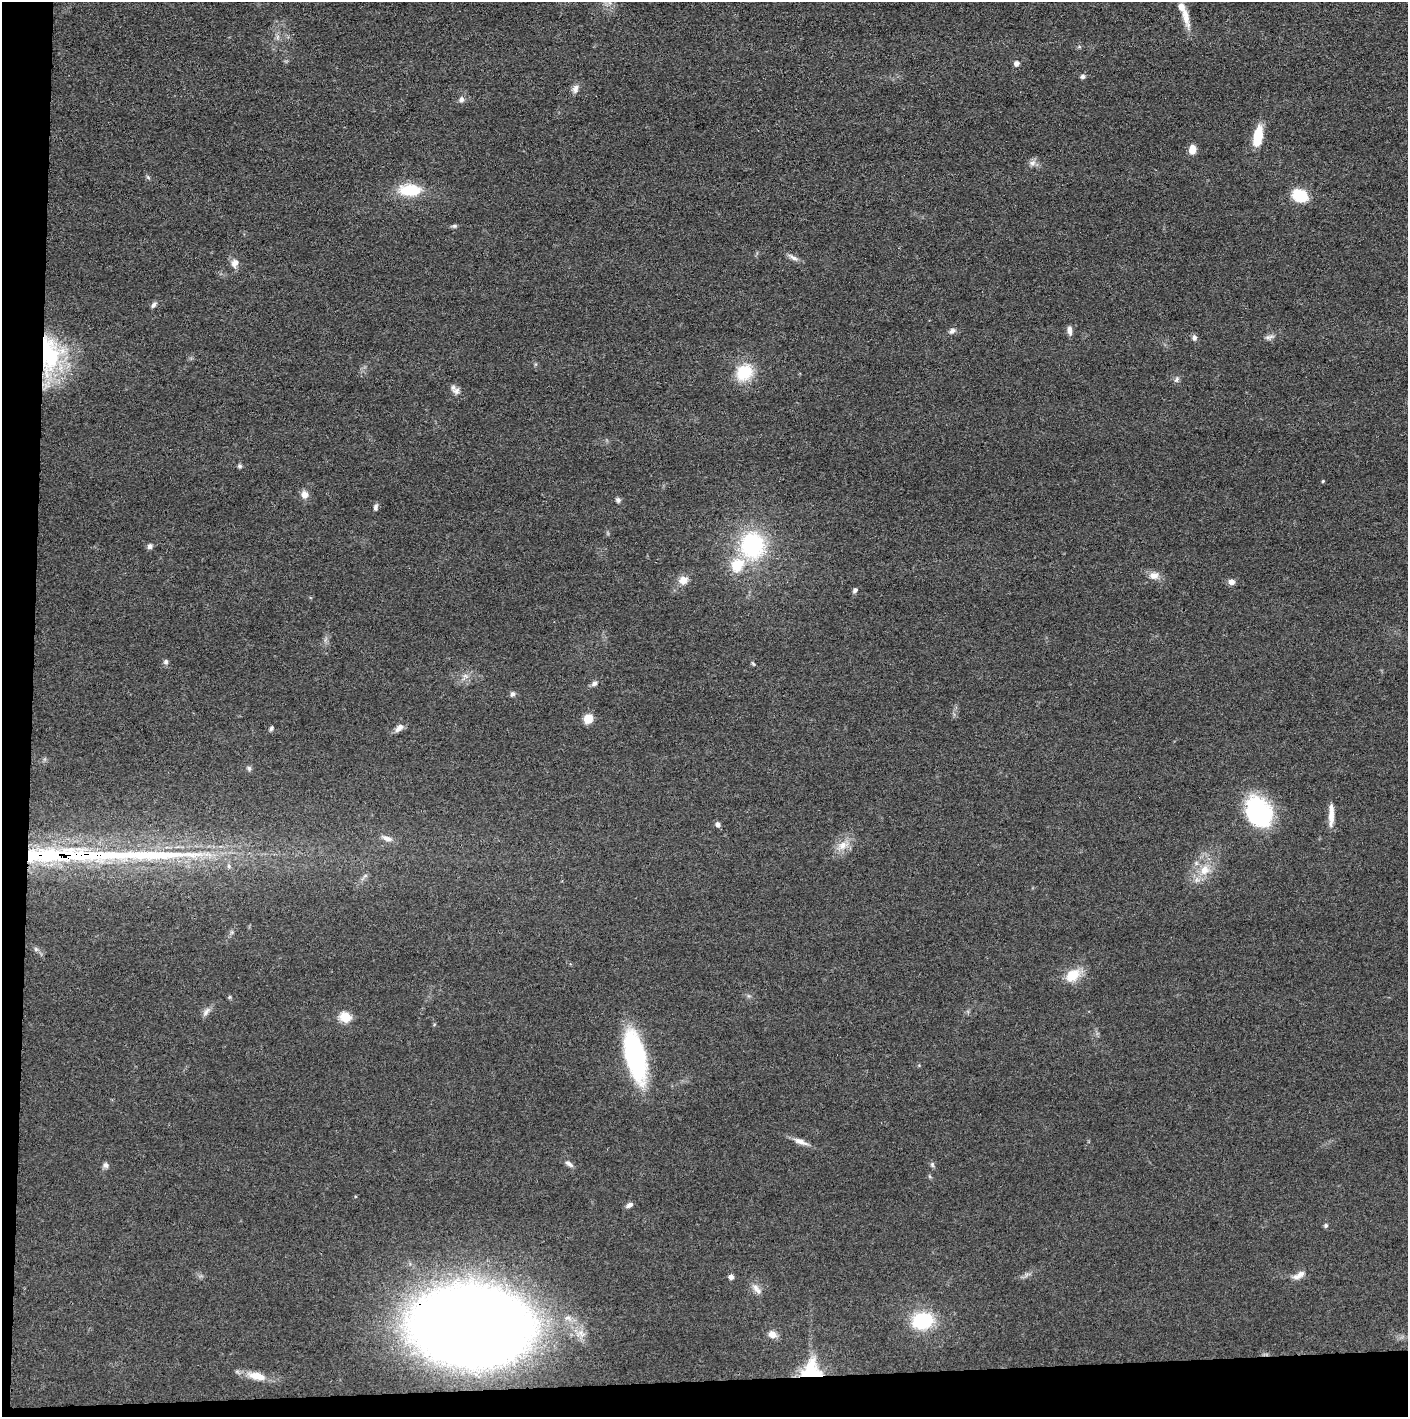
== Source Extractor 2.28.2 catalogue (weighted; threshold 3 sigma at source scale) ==
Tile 7 of 3 x 3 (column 1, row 3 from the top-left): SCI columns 6-1411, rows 6-1420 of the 4228 x 4255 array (HDU 1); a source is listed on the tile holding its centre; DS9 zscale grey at full resolution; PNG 1410 x 1419 px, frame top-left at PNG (2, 2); no overlay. Shown black and unused: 5% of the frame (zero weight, under 3 of 4 exposures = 1% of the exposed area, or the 3 px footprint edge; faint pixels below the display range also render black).
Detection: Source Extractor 2.28.2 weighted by HDU 2 'WHT'; one run over the whole footprint, this tile lists its part. Background 0.0512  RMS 0.0064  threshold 0.0289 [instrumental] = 3 sigma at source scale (4.5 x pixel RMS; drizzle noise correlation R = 1.50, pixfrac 1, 0.05/0.05 arcsec/px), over >= 5 px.
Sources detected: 78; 1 inside a brighter object's white glare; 1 long thin detection or spike segment (spike, bleed or trail) — not listed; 4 inside a brighter listed object's ellipse — not listed separately; the other 72 listed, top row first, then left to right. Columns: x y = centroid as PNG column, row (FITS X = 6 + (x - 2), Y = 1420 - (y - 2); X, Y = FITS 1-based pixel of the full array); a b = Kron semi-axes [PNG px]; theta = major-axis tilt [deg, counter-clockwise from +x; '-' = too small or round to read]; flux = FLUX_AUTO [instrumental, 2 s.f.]
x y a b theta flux
1186 16 30 8 -77 9.7
277 37 7 4 71 1.5
1017 63 5 5 - 3.2
1083 76 7 5 14 1.6
575 89 11 8 78 3.2
461 99 8 7 - 2.2
1258 136 24 9 80 16
1192 149 9 7 84 6.7
1032 163 10 7 16 2.9
148 177 7 4 -46 0.98
410 190 21 11 0 26
1300 196 13 10 -20 26
454 226 7 5 -19 1.1
794 258 13 6 -26 2.9
235 263 13 9 69 4.1
153 305 8 6 58 1.7
1070 330 10 5 -87 3.1
952 331 9 7 46 2.1
1271 337 9 6 7 2.3
1194 338 7 6 - 2.1
50 355 51 27 90 68
744 372 22 19 37 21
1177 379 9 5 55 1.7
456 391 11 9 3 3.1
240 466 5 5 - 1.3
1323 481 4 3 - 0.74
304 494 10 8 -81 4.3
618 500 7 6 - 1.6
376 507 8 5 82 1.8
752 545 29 25 -80 67
150 546 7 6 - 1.9
1154 575 13 10 -3 4.9
683 580 10 9 - 6.1
1232 582 7 6 - 3.6
855 590 7 5 48 1.6
166 662 7 6 - 1.7
753 664 7 4 -53 0.83
466 676 8 5 -12 2.2
594 683 9 6 39 2.1
512 694 7 6 - 1.7
588 719 7 7 - 12
271 728 7 5 53 1.3
399 728 13 7 45 3.5
249 768 7 5 -75 1.4
1257 810 34 28 88 54
1331 815 29 6 89 7.5
718 824 6 5 - 2.2
387 838 16 6 -15 3.4
843 845 17 11 32 7.8
86 855 107 14 -3 95
229 866 7 5 -50 1.4
1205 870 16 14 59 12
36 949 7 5 -45 1.4
1073 975 20 13 37 13
229 997 6 3 71 0.77
206 1012 14 7 50 3
345 1017 6 5 - 37
635 1056 41 15 -78 120
800 1142 22 7 -22 4.8
569 1164 12 5 -38 2.5
105 1165 8 7 - 2.1
932 1165 7 5 -87 1.3
629 1205 9 5 30 2.3
1326 1225 5 5 - 1.2
1299 1275 18 7 29 4.8
731 1277 5 5 - 3
757 1289 17 8 -46 4.2
923 1321 18 14 6 45
471 1326 70 46 -2 1900
772 1334 11 9 -26 4.5
811 1370 24 22 73 34
257 1376 26 10 -14 11
Overlapping masked pixels (flux is a lower limit): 4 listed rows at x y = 50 355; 86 855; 471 1326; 811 1370